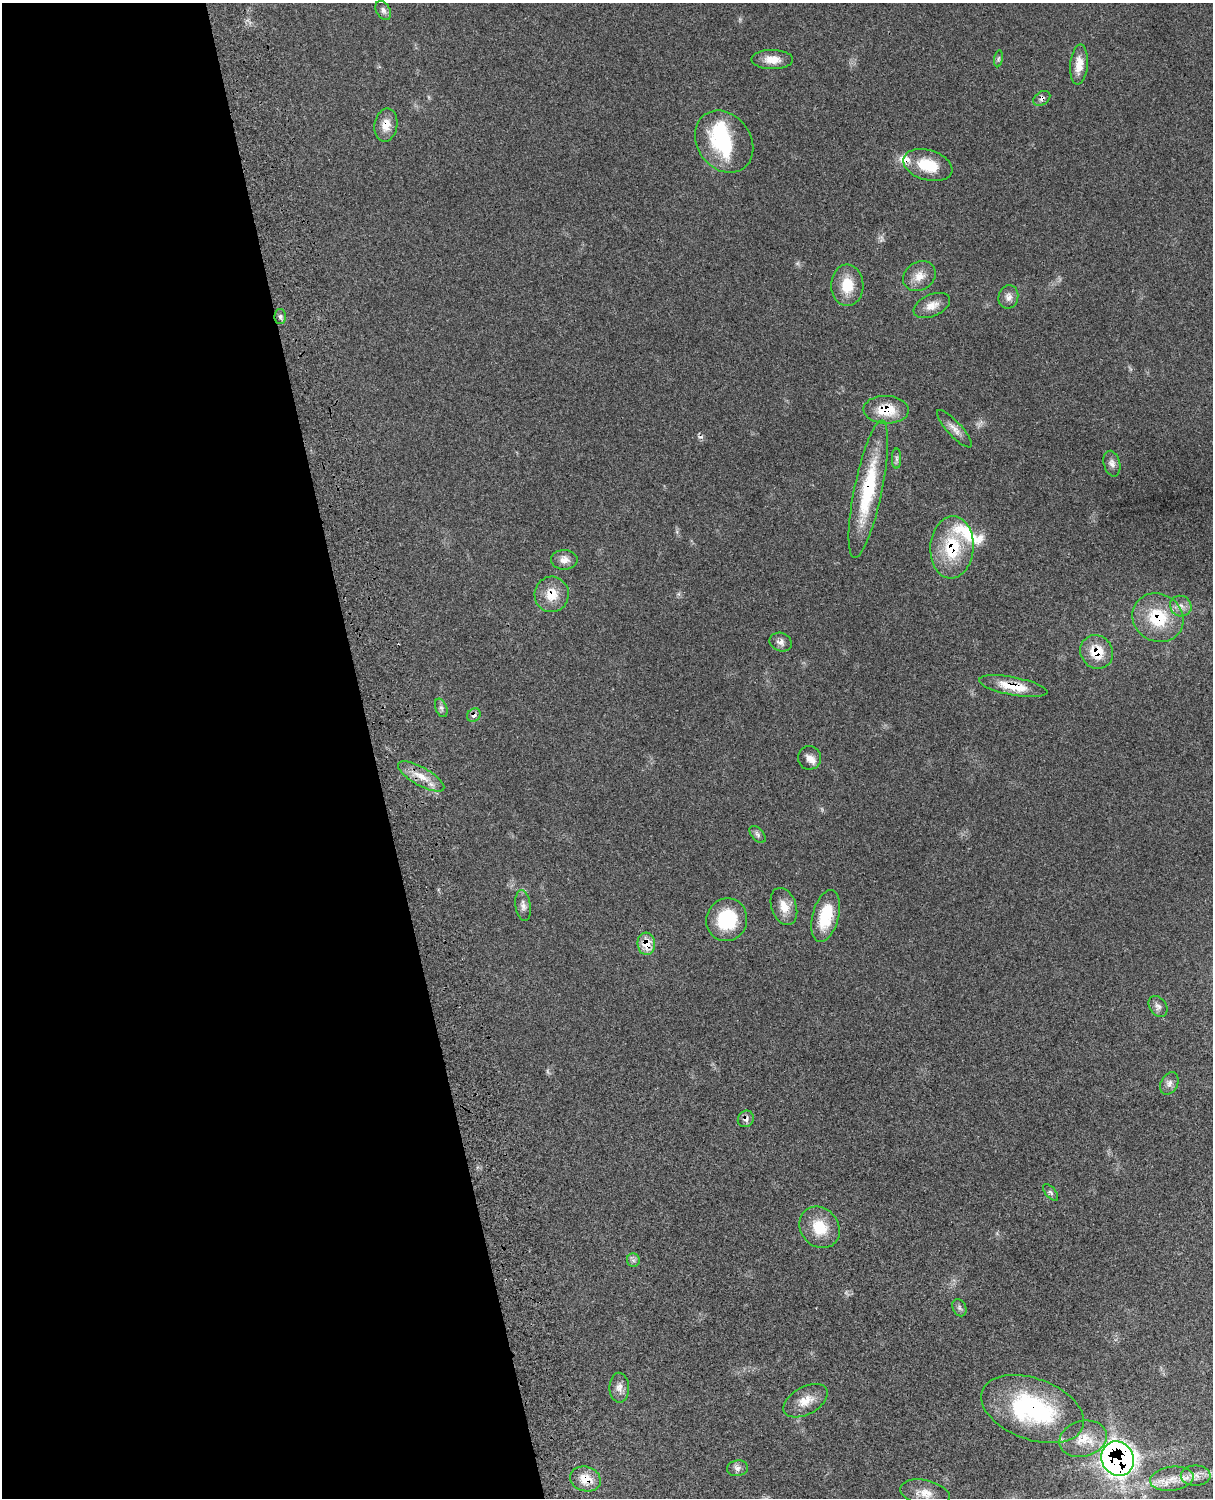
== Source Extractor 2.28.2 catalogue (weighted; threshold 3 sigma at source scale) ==
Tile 5 of 4 x 3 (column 1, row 2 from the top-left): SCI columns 123-1333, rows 1776-3271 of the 5091 x 4932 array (HDU 1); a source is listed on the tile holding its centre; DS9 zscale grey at full resolution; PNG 1215 x 1500 px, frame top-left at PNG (2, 3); each listed source drawn as its Kron ellipse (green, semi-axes under 4 px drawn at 4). Shown black and unused: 31% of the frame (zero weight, under 3 of 4 exposures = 6% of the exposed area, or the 3 px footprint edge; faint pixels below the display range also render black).
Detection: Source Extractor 2.28.2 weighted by HDU 2 'WHT'; one run over the whole footprint, this tile lists its part. Background 0.0766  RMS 0.0058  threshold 0.0259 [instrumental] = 3 sigma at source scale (4.5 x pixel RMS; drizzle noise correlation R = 1.50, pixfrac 1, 0.05/0.05 arcsec/px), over >= 5 px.
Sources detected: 59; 2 too faint to see at this stretch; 1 inside a brighter object's white glare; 1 cosmic-ray / hot-pixel residue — neither listed nor drawn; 2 inside a brighter listed object's ellipse — not listed separately; the other 53 listed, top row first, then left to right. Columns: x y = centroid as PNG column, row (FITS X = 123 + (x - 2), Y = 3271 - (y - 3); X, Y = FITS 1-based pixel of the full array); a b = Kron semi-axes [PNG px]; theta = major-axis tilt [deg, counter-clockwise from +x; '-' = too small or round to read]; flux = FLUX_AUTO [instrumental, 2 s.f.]
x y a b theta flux
383 10 10 7 -60 2.1
999 59 8 4 81 1.1
772 60 21 9 0 7.2
1079 64 20 9 85 8.3
1042 98 9 6 35 2
386 125 17 11 80 6.7
724 142 33 26 -54 44
928 165 25 15 -16 17
919 276 17 14 34 7
847 285 21 16 -89 14
1008 297 12 9 77 3.3
932 305 19 11 24 5.9
280 316 7 5 90 1.4
886 410 22 14 -2 16
954 429 24 7 -47 4.3
897 459 10 4 -90 1.6
1112 464 13 8 -76 2.9
868 489 70 14 78 42
952 547 31 21 86 30
564 560 13 10 -1 4.4
552 594 18 17 - 11
1181 606 11 10 - 3.9
1158 618 26 23 -31 27
781 642 11 9 -20 3
1097 652 17 16 - 14
1013 686 35 9 -11 14
441 708 9 6 -69 1.7
474 715 7 6 - 2.4
809 758 12 11 - 4.1
421 776 26 9 -29 9.5
757 834 10 6 -48 1.7
523 906 15 7 -82 3.1
784 906 19 12 -70 7.9
826 916 27 13 76 22
727 920 21 20 - 29
646 944 11 8 -85 9.7
1158 1006 11 8 -56 2.7
1169 1083 12 8 62 2.9
746 1119 8 7 - 2.6
1050 1192 10 5 -48 1.4
820 1227 22 19 -49 15
633 1260 7 6 - 1.6
959 1308 9 6 -65 1.6
619 1388 15 10 -89 4.1
806 1401 24 13 29 8.6
1033 1409 54 30 -20 75
1083 1439 24 18 15 13
1118 1459 18 16 -61 330
737 1468 10 8 8 2.5
1196 1476 15 10 1 4.7
585 1479 15 12 -17 8.9
1172 1479 22 12 8 9.3
925 1493 25 13 -12 7.9
Overlapping masked pixels (flux is a lower limit): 16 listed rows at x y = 1042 98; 386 125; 886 410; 868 489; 952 547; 552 594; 1158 618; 1097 652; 1013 686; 474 715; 421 776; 646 944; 746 1119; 1033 1409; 1118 1459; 585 1479